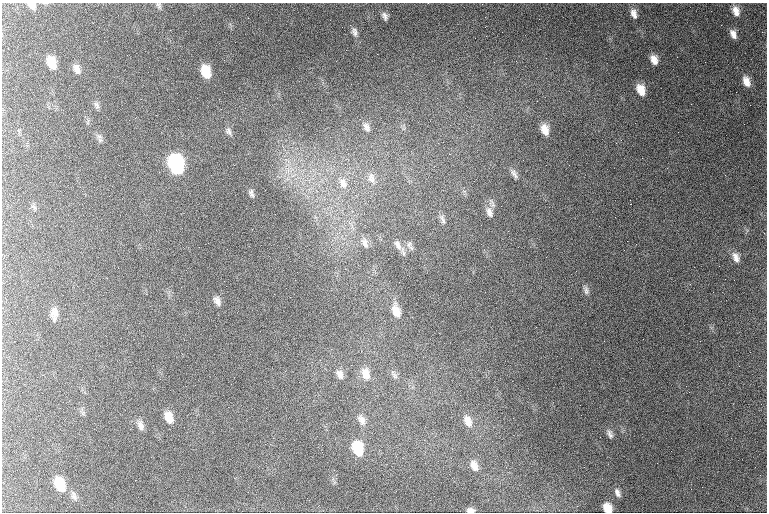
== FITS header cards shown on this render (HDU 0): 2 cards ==
NAXIS1  =                  765 /
NAXIS2  =                  510 /

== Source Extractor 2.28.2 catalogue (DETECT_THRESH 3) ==
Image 765 x 510 px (HDU 0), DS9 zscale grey, 1 PNG px = 1 image px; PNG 769 x 514 px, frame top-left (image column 1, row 510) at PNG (2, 3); no overlay
Background 1430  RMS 19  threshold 56.5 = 3 sigma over >= 5 px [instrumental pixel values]
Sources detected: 67; all 67 listed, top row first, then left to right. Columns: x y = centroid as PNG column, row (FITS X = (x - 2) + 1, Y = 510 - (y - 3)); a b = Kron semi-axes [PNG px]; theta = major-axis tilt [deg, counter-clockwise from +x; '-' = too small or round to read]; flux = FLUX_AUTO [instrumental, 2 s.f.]
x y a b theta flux
32 5 9 7 -41 8500
159 6 9 6 -65 3000
736 11 12 7 -71 10000
634 14 13 7 -73 8200
385 16 11 7 -67 5200
248 18 3 2 - 1400
539 19 2 2 - 2000
354 32 12 7 -71 5600
733 34 10 6 -67 7500
86 42 2 2 - 930
654 60 11 7 -69 9900
51 63 13 8 -68 21000
77 69 12 7 -66 7700
206 72 11 7 -72 28000
746 81 12 7 -68 10000
641 90 12 8 -69 17000
141 99 2 2 - 610
219 99 2 2 - 1200
97 105 11 6 -69 4000
366 127 14 8 -64 6800
545 129 13 9 -74 14000
229 131 11 6 -64 4000
100 140 8 7 - 3800
50 148 2 2 - 770
523 160 2 2 - 630
176 164 13 9 -73 230000
514 174 12 6 -60 4900
371 178 16 10 -79 12000
343 183 17 11 -73 15000
251 193 10 5 -75 3600
109 196 2 2 - 580
630 204 2 2 - 34000
34 207 10 3 -35 2400
489 212 15 8 -72 8300
442 220 14 6 -70 4400
365 243 15 8 -72 7500
409 244 8 4 45 3100
398 245 15 7 -58 6800
736 257 13 8 -66 7900
719 266 2 2 - 820
295 280 2 2 - 730
586 290 12 6 -75 4600
217 301 11 6 -66 6000
396 311 14 9 -68 13000
55 312 13 12 - 9400
412 317 2 2 - 3300
440 368 2 2 - 620
80 369 2 2 - 570
340 374 13 8 -70 7600
366 374 15 9 -73 16000
394 376 11 5 -49 4000
228 407 2 2 - 2000
169 417 13 8 -67 17000
361 420 16 9 -66 9600
468 421 15 9 -66 11000
141 425 14 8 -71 6900
610 434 12 6 -67 4200
32 437 2 2 - 670
322 445 2 2 - 850
358 448 13 9 -72 51000
657 463 2 2 - 620
474 466 13 8 -70 9100
60 484 14 9 -68 36000
617 493 10 5 -66 5100
74 496 15 7 -68 6200
607 508 9 7 -64 16000
470 510 8 5 -3 5400
At the frame edge (FLAGS 8, measured only in part): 3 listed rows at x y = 32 5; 607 508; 470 510